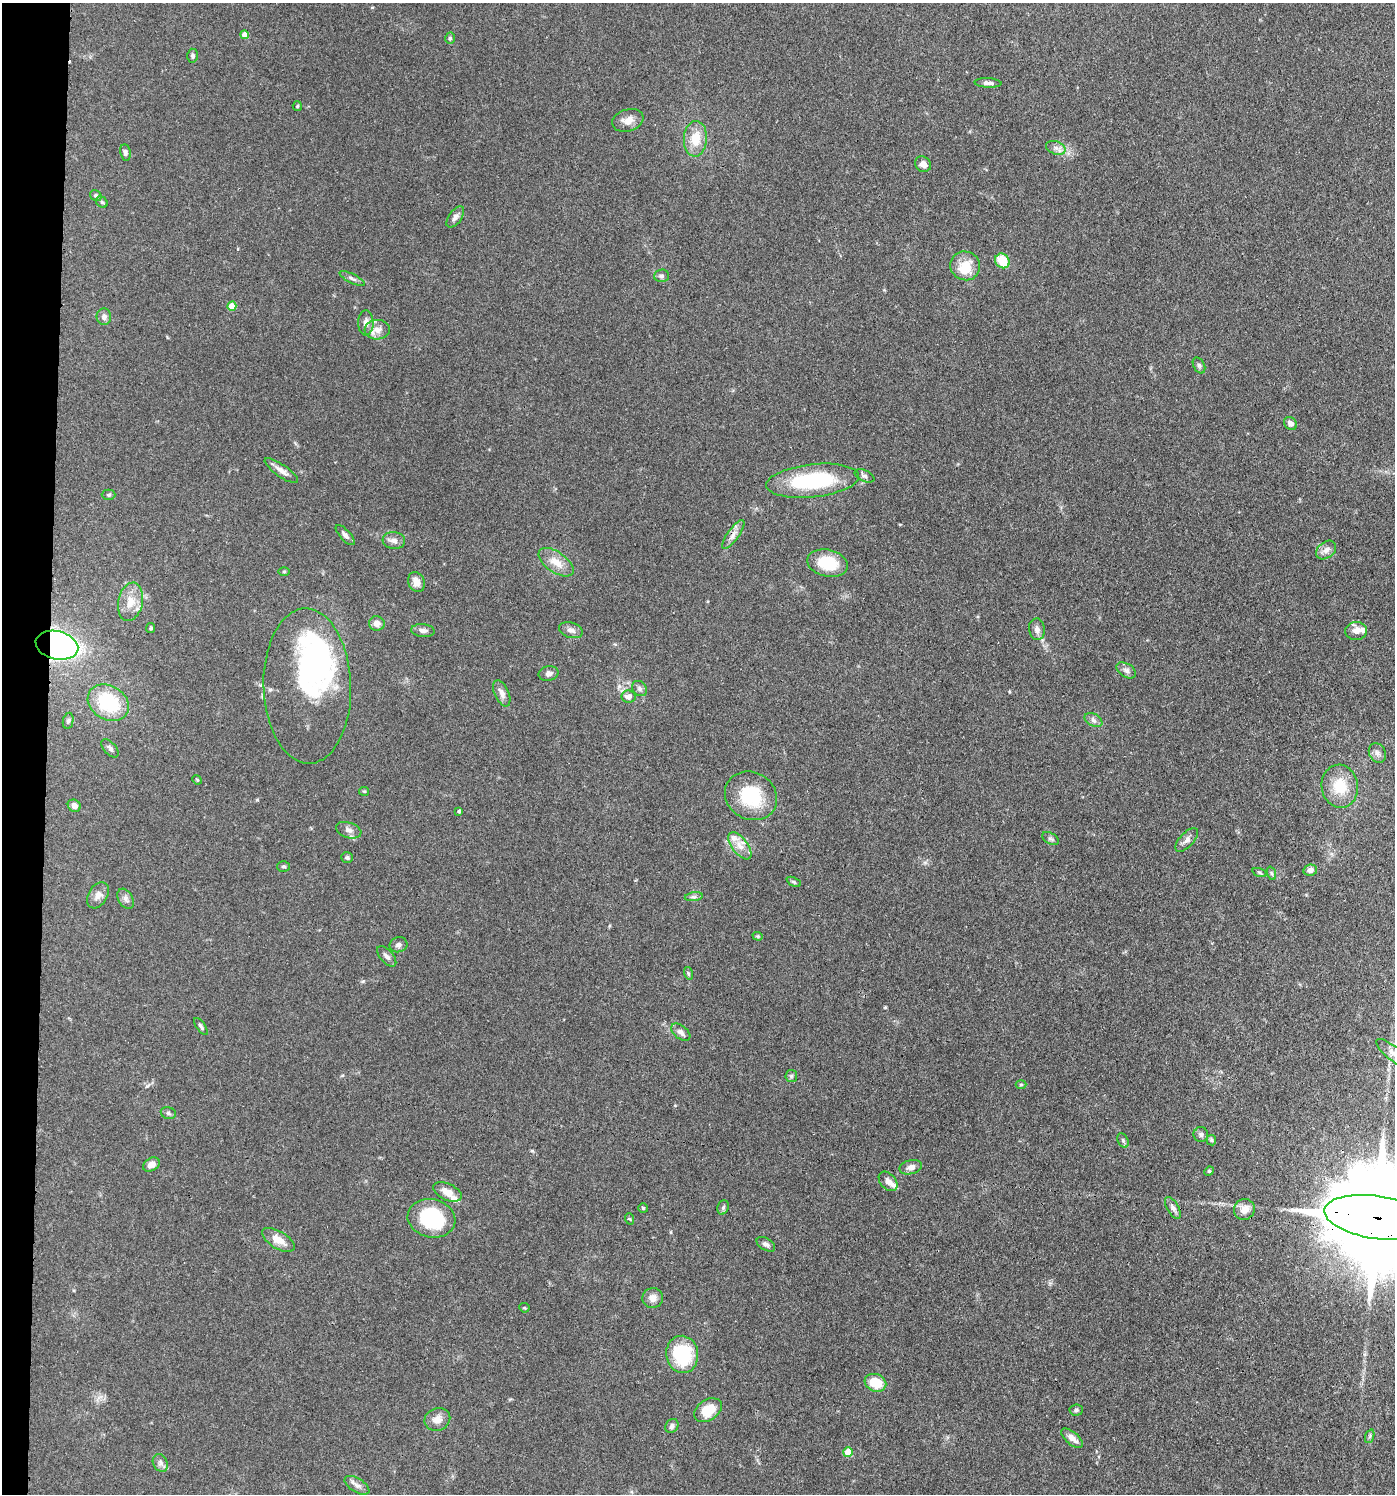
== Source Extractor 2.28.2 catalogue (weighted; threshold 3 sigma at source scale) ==
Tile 4 of 3 x 3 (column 1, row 2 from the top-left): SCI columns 287-1679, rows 1567-3058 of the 4645 x 4619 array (HDU 1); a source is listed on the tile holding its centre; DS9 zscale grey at full resolution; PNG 1397 x 1496 px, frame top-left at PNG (2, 3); each listed source drawn as its Kron ellipse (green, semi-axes under 4 px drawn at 4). Shown black and unused: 3% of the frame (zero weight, under 3 of 4 exposures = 9% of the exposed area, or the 3 px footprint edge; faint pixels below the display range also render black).
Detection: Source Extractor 2.28.2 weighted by HDU 2 'WHT'; one run over the whole footprint, this tile lists its part. Background 0.153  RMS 0.0055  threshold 0.025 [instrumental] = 3 sigma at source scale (4.5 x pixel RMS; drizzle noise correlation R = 1.50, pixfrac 1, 0.05/0.05 arcsec/px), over >= 5 px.
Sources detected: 122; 3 inside a brighter object's white glare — neither listed nor drawn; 6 inside a brighter listed object's ellipse — not listed separately; the other 113 listed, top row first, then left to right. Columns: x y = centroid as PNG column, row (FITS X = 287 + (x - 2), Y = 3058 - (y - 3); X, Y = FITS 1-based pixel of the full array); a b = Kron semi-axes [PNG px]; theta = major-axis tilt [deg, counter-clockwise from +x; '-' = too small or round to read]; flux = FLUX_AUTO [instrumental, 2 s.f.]
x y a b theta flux
244 35 4 4 - 4.5
450 38 6 5 - 0.89
193 56 7 5 -85 1.4
988 83 13 4 -3 2.2
297 106 5 4 - 0.66
628 120 16 11 17 5.2
695 139 18 11 87 12
1056 148 10 6 -19 2.5
125 153 8 5 -80 1.4
923 164 8 7 - 3
96 196 6 5 - 0.95
102 202 6 5 - 0.95
455 217 12 6 54 2.3
1002 261 8 6 -48 13
965 266 15 14 - 11
661 276 7 6 - 1.5
352 279 14 4 -26 1.8
232 306 5 4 - 11
104 317 8 7 - 2.2
366 323 12 7 89 3.4
377 330 13 9 4 4.7
1199 365 8 5 -63 1.2
1290 424 7 6 - 2.5
281 471 20 6 -35 3.9
864 476 10 5 -25 1.6
813 481 47 16 6 51
109 495 7 5 0 1
345 535 13 5 -47 2.1
733 535 17 6 54 3.2
394 541 11 8 -6 3
1326 550 11 8 38 3.1
556 562 20 10 -35 7.7
828 563 20 13 -13 18
284 571 6 4 0 0.66
416 582 10 8 -68 4.5
130 602 19 12 78 8.8
377 623 8 7 - 3.4
151 628 5 4 - 0.71
1037 629 11 8 -83 2.8
571 630 12 7 -17 2.7
423 631 12 6 -6 2.3
1356 631 11 9 4 3.7
57 645 22 14 -14 210
1126 670 10 6 -32 2.1
549 673 10 7 14 1.9
307 686 77 44 -88 68
639 689 8 6 -48 1.5
502 693 14 7 -66 3.1
629 697 7 6 - 3.3
108 703 22 17 -31 35
1093 720 9 6 -28 1.8
68 721 8 5 79 1.2
110 748 11 6 -48 1.8
1377 753 10 8 -62 2.4
197 780 5 4 - 0.58
1340 786 21 18 -82 16
364 791 5 4 - 0.62
751 796 27 23 -30 28
74 806 7 6 - 3.3
459 811 4 3 - 0.76
349 830 13 7 -17 3
1050 839 9 5 -30 1.4
1187 840 15 7 48 2.7
740 846 16 8 -52 5.1
347 858 6 5 - 1.1
283 866 6 5 - 1
1310 870 7 5 10 2.7
1260 872 7 3 -19 0.72
1271 873 7 4 -71 0.9
794 882 8 4 -26 0.87
98 895 14 9 59 4.2
694 897 9 4 8 1.3
126 899 11 7 -58 2.3
758 936 5 4 - 0.68
398 945 9 7 13 2.1
387 956 12 6 -48 2.3
688 973 6 4 -72 0.81
201 1026 10 4 -56 1.4
681 1032 11 6 -38 2.9
1393 1053 21 7 -38 4.2
791 1076 6 6 - 0.98
1021 1084 5 3 - 0.58
168 1113 7 6 - 1.3
1201 1135 7 7 - 1.5
1123 1140 8 5 -64 1.2
1211 1140 5 5 - 0.83
151 1165 9 6 32 3.5
911 1167 11 7 14 2.9
1209 1171 5 4 - 0.71
888 1181 11 7 -47 3.2
447 1192 15 8 -25 5.7
723 1207 7 5 69 1.3
643 1208 5 5 - 0.76
1173 1208 12 5 -59 2.3
1244 1209 11 10 - 5.8
1376 1217 52 21 -8 23000
431 1218 24 19 -12 38
630 1219 6 3 -70 0.58
278 1240 18 8 -31 7.2
766 1244 10 6 -31 1.9
653 1298 10 10 - 4
524 1308 5 4 - 0.62
682 1354 19 16 -82 35
875 1383 11 8 -21 13
708 1410 15 10 33 13
1076 1410 7 5 5 1.1
437 1419 13 11 22 4.6
672 1426 7 6 - 1.7
1370 1436 7 4 71 1
1072 1438 13 6 -40 4
848 1452 5 4 - 13
160 1463 9 7 -63 2.1
357 1485 14 7 -31 2.6
Overlapping masked pixels (flux is a lower limit): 3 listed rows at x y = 733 535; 57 645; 1376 1217
Isophote crosses this tile's border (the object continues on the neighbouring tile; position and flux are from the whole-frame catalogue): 2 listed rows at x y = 1393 1053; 1376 1217